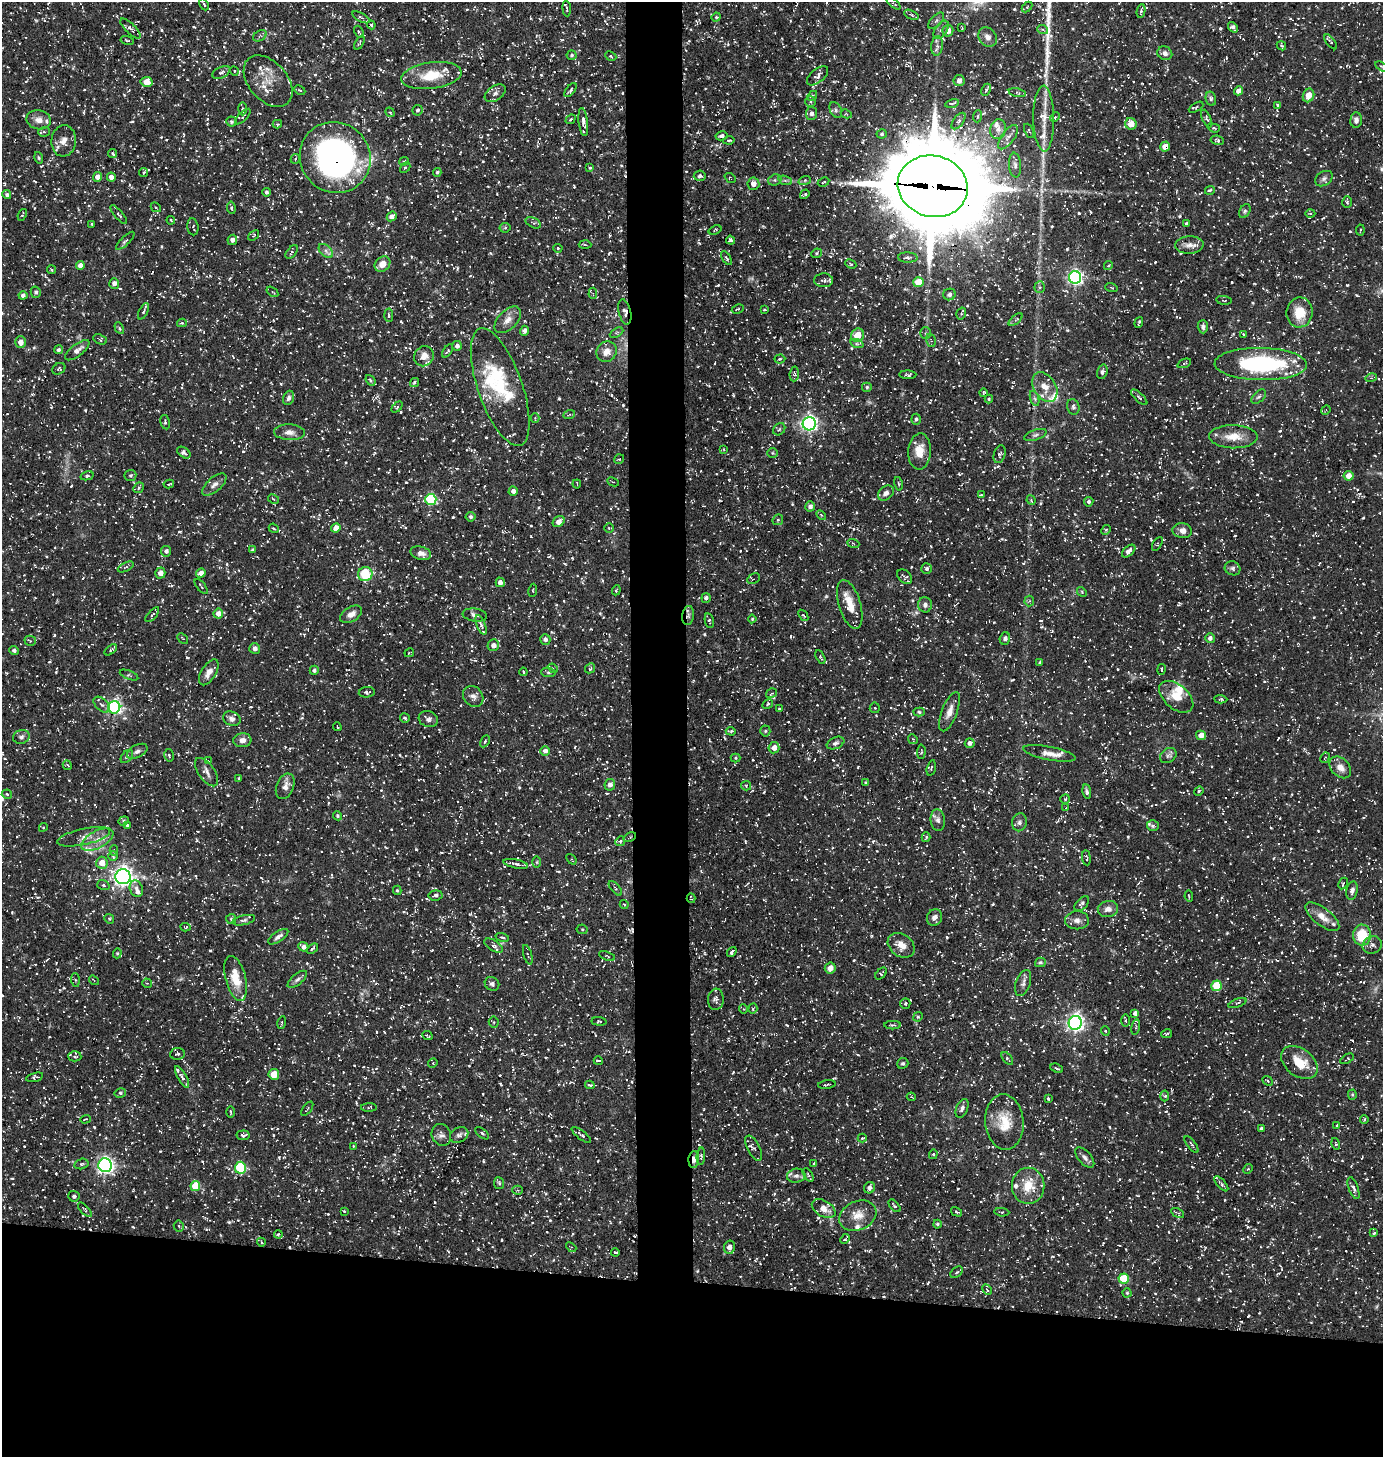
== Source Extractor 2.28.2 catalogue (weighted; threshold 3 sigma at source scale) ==
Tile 8 of 3 x 3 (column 2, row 3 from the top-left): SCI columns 1528-2908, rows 1-1455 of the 4388 x 4367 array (HDU 1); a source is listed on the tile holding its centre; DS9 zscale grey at full resolution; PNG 1385 x 1459 px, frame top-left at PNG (2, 2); each listed source drawn as its Kron ellipse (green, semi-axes under 4 px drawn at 4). Shown black and unused: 15% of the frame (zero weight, under 3 of 5 exposures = <1% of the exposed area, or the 3 px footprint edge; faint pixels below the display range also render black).
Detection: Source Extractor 2.28.2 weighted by HDU 2 'WHT'; one run over the whole footprint, this tile lists its part. Background 0.109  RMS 0.0045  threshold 0.0201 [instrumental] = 3 sigma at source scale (4.5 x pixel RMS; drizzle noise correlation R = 1.50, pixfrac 1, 0.05/0.05 arcsec/px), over >= 5 px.
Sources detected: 1369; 2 too faint to see at this stretch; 1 inside a brighter object's white glare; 60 cosmic-ray / hot-pixel residue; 1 long thin detection or spike segment (spike, bleed or trail) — neither listed nor drawn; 46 inside a brighter listed object's ellipse — not listed separately; of the other 1259, all 500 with FLUX_AUTO >= 0.526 (the completeness limit of this list) listed and drawn (759 fainter detections not listed), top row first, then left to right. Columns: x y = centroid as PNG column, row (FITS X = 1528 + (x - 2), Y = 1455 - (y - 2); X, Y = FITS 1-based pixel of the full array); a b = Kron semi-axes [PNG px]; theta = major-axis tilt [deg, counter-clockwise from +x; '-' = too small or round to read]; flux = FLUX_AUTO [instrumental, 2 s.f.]
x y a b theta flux
894 3 8 4 -39 0.78
204 4 6 3 -64 0.69
1027 7 6 4 46 0.61
567 9 8 2 -86 0.63
1141 11 7 3 80 0.9
911 15 8 3 -25 0.79
361 17 9 3 -29 0.8
716 17 4 4 - 0.59
936 21 10 5 46 1.4
371 25 4 3 - 0.62
1233 27 6 4 -48 1.5
962 28 3 2 - 0.54
130 29 13 5 -44 1.6
941 30 10 6 55 1.9
1043 30 5 3 - 0.67
948 31 6 5 - 2.9
359 32 7 4 -62 0.73
260 36 7 5 32 1
988 37 10 8 -53 2.5
127 40 7 3 -12 0.69
1331 42 9 4 -51 0.7
360 43 7 3 60 0.76
937 46 9 6 83 1.5
1281 46 5 4 - 0.56
1165 53 8 6 -32 1.9
572 55 5 5 - 0.86
611 56 6 4 -24 0.67
1382 67 8 4 -29 0.7
234 71 5 4 - 0.56
221 72 10 5 25 1.3
431 76 30 13 8 13
817 76 12 6 40 1.9
268 81 30 19 -49 9.2
959 81 5 5 - 1.6
147 82 6 5 - 5.9
300 90 6 3 -25 0.55
570 90 8 4 53 0.96
986 90 6 4 64 0.79
1238 91 4 4 - 3.5
495 93 11 7 36 1.8
1017 93 8 3 -14 0.8
1308 95 7 5 68 5.7
812 96 6 3 45 0.58
1211 99 7 5 -77 0.99
810 101 5 5 - 0.95
952 103 7 2 13 0.67
1278 105 4 3 - 0.92
1196 107 8 3 30 0.59
242 109 6 3 89 0.64
417 110 5 5 - 1
836 110 8 5 -63 1.3
390 112 5 3 - 0.55
811 114 6 5 - 1.8
846 114 6 4 -28 0.6
978 116 6 4 86 0.83
243 117 10 4 45 0.94
1055 117 5 3 - 0.54
570 119 5 3 - 0.66
1044 119 33 10 -89 8.6
1207 119 9 3 -66 0.71
39 120 12 9 -10 3.3
1356 120 8 5 86 1.9
958 121 10 5 52 1.2
231 122 5 5 - 0.68
583 122 14 4 -84 2.2
277 124 5 3 - 0.57
1131 124 6 5 - 5.5
1214 128 6 4 -19 0.56
998 129 10 7 76 2.3
1029 131 7 3 -65 0.66
44 132 6 4 18 0.83
882 134 5 4 - 0.8
722 136 6 4 11 1.5
1008 137 14 6 54 2.6
729 140 6 3 8 0.63
1217 140 7 4 -9 0.88
64 141 16 12 84 4.1
1165 146 5 4 - 5.1
113 154 4 3 - 0.92
335 157 36 34 -49 160
39 158 6 4 -74 0.65
295 159 5 4 - 0.66
404 161 5 4 - 0.59
1015 165 12 6 -85 1.7
405 167 6 4 43 0.66
590 168 3 3 - 0.7
143 172 4 4 - 0.78
437 172 4 3 - 0.72
700 176 6 5 - 1.1
98 177 5 4 - 3
111 177 4 4 - 2.9
730 178 6 3 -39 0.55
1324 179 9 7 33 1.5
775 180 7 5 20 0.98
785 180 7 4 -19 0.91
805 180 6 4 18 0.74
823 182 6 3 28 0.53
753 184 6 6 - 3.1
933 186 35 30 -16 7200
1210 190 5 4 - 0.72
266 192 4 4 - 0.98
805 194 5 3 - 0.7
7 195 4 4 - 1.1
1347 202 6 4 -86 0.66
156 207 5 3 - 0.58
231 208 6 4 -80 0.75
1245 211 7 5 61 0.86
1310 213 5 3 - 0.6
22 215 6 3 68 0.56
119 215 11 4 -50 0.95
392 216 5 4 - 2.2
171 220 4 3 - 0.55
533 223 8 5 -24 0.77
92 224 3 3 - 0.56
1186 224 3 3 - 0.74
193 227 8 5 -82 0.81
505 228 5 5 - 0.73
715 230 7 3 20 0.56
1360 230 5 2 - 0.57
253 235 6 3 38 0.55
232 240 5 4 - 2
730 240 5 4 - 1.2
125 241 12 4 44 1
585 245 6 4 -3 0.62
1189 245 14 8 3 3.1
558 248 5 4 - 0.63
326 251 8 5 -45 1.5
292 252 8 4 50 0.81
816 253 5 4 - 0.67
726 258 7 4 -57 0.83
908 258 10 5 -2 1.5
382 264 8 7 - 4.3
851 264 5 4 - 0.63
1108 265 4 3 - 0.65
80 266 4 4 - 2.5
51 270 4 3 - 0.65
1075 277 6 6 - 120
823 280 9 7 2 1.4
918 282 5 5 - 11
114 283 5 5 - 2.1
1040 287 6 5 - 0.79
1111 287 6 3 -19 0.55
36 292 5 5 - 1.2
272 292 6 3 -35 0.54
593 293 6 4 84 0.58
949 294 6 6 - 1.2
23 295 4 4 - 1.6
1224 300 8 3 -7 0.59
738 309 6 3 26 0.53
765 310 4 3 - 0.54
144 311 9 3 64 0.77
625 312 13 6 -77 2.3
1300 312 15 13 82 11
961 314 6 4 74 0.71
389 315 7 3 -85 0.72
508 320 16 9 46 3.9
1016 320 8 4 40 0.92
1139 322 5 3 - 0.7
182 323 5 4 - 0.65
1203 327 7 5 -89 1.4
119 328 6 4 -62 0.68
524 331 5 4 - 1.3
616 333 7 4 30 0.78
925 333 5 5 - 0.84
1243 334 3 2 - 0.55
858 335 7 6 - 8.6
100 339 7 5 -25 0.66
931 340 6 4 -73 0.8
21 342 6 5 - 3.3
857 344 7 4 -18 0.82
457 346 5 5 - 1.6
58 350 4 4 - 0.88
77 350 15 6 37 2.7
448 351 7 3 54 0.9
607 352 11 9 43 4.2
424 356 10 9 - 4.1
780 359 5 4 - 0.66
1184 363 7 3 20 0.67
1261 364 46 16 -1 61
59 369 7 5 35 0.74
1102 372 7 5 73 1.1
794 374 7 4 85 0.86
908 375 8 3 -2 0.83
1371 378 5 3 - 0.59
370 380 6 4 -51 0.71
414 383 5 4 - 0.91
500 387 62 22 -71 24
867 387 5 4 - 0.74
1045 387 16 11 -57 5.8
983 393 4 3 - 0.63
1139 397 10 4 -44 0.88
1259 397 9 5 44 1.1
289 398 7 5 70 1.3
989 399 4 4 - 0.55
1035 399 8 3 -71 0.84
397 407 6 4 45 0.56
1073 407 8 6 -75 1.1
1326 410 5 4 - 0.58
569 415 6 3 20 0.54
535 418 4 4 - 0.54
916 419 5 4 - 1
165 422 7 4 -78 0.92
809 424 7 6 - 140
779 429 7 5 45 0.81
289 432 15 8 -3 2.9
1035 435 12 5 19 1.3
1233 437 24 11 -1 7.8
723 449 4 3 - 0.53
920 451 18 11 87 7.8
184 453 7 5 -36 1.5
773 453 5 4 - 0.66
1000 454 9 5 71 1.1
619 459 5 4 - 0.61
87 476 7 4 13 0.84
130 476 6 5 - 0.81
1349 476 5 5 - 4.2
613 482 6 3 -26 0.6
169 484 5 2 - 0.66
577 484 4 2 - 0.55
898 484 7 3 -79 0.64
214 485 15 7 41 2.4
138 488 6 5 - 0.8
513 491 4 4 - 1.9
886 493 9 6 41 1.9
981 495 3 2 - 0.56
274 499 6 4 -29 0.58
431 499 5 5 - 40
1031 500 5 4 - 0.63
1089 502 5 4 - 1
810 506 5 5 - 1.7
821 515 6 3 -45 0.54
470 517 5 5 - 0.95
778 520 5 5 - 0.68
559 522 6 5 - 3.3
274 528 5 3 - 0.61
336 528 5 4 - 3.9
609 528 5 5 - 0.6
1106 530 5 4 - 0.59
1182 531 10 7 -8 2.7
853 543 6 3 -20 0.53
1157 544 7 3 59 0.6
252 550 4 4 - 0.57
166 551 5 5 - 1.5
1129 551 8 4 42 2.5
421 553 10 6 -17 2.8
126 567 8 3 27 0.74
1233 568 8 6 -25 1.2
927 569 5 5 - 1
160 573 5 5 - 2.9
201 573 5 4 - 2.5
365 574 7 7 - 20
905 577 9 6 -41 1.2
754 579 7 5 27 0.7
500 582 5 4 - 2.2
201 586 9 3 -51 0.7
533 590 6 4 80 0.6
616 590 5 3 - 0.64
1082 592 5 4 - 0.54
706 598 5 4 - 1.3
1029 601 5 5 - 0.73
850 604 25 11 -73 8.3
925 605 8 7 - 1.8
218 614 5 4 - 3.6
351 614 12 7 30 3.3
152 615 9 3 49 0.9
475 615 12 6 -9 1.9
688 615 9 6 81 1.4
803 615 6 3 -53 0.67
752 619 4 4 - 0.54
709 621 7 4 -78 0.74
481 625 10 4 -69 1.3
183 638 6 3 -43 0.67
1005 638 6 5 - 1.5
1210 638 5 5 - 1.8
545 639 5 5 - 1.8
30 641 5 5 - 0.81
493 645 6 5 - 2.3
255 648 5 5 - 2
14 650 4 4 - 1
111 650 7 3 37 0.76
409 653 5 3 - 0.53
820 657 7 3 -61 0.55
1040 662 3 3 - 0.6
553 668 5 4 - 0.66
590 668 5 4 - 0.86
1161 669 5 3 - 0.67
314 670 4 4 - 1.1
209 672 14 7 58 3.6
523 672 4 2 - 0.56
548 672 7 4 -6 0.85
129 675 10 4 -22 0.67
367 692 8 5 5 1
772 693 6 4 34 0.76
473 696 11 9 -47 2.3
1176 697 20 12 -41 7.2
1221 699 6 3 -4 0.85
768 704 6 4 30 0.65
102 705 10 6 -43 1.5
114 707 6 6 - 100
779 708 4 3 - 0.55
875 708 5 5 - 0.73
919 712 6 4 -3 0.72
949 712 21 7 69 3.9
405 718 5 4 - 0.77
232 719 9 7 -22 1.9
428 719 10 8 -19 1.8
337 727 4 3 - 0.59
731 731 5 4 - 0.73
765 731 5 5 - 0.71
1201 735 5 4 - 4.4
21 737 8 7 - 1.4
913 739 5 4 - 0.53
242 740 9 7 6 2.7
485 741 6 3 62 0.64
836 743 9 5 24 1.3
970 743 5 5 - 1.9
774 748 6 5 - 3
137 751 11 6 27 1.7
545 751 5 4 - 2.1
921 752 7 3 88 0.54
1049 753 27 6 -11 4.3
169 755 6 4 -75 0.73
1168 755 9 7 36 1.5
127 756 7 5 49 0.88
736 758 5 4 - 0.55
1325 758 5 4 - 0.54
208 761 4 4 - 0.63
67 765 5 3 - 0.55
1340 767 12 9 -45 3.9
931 768 8 4 76 0.78
207 772 16 8 -54 2.4
239 778 3 3 - 0.65
866 783 4 3 - 0.67
610 785 6 5 - 2.3
285 786 13 8 67 3.1
746 786 5 4 - 0.53
1199 791 5 4 - 0.55
1087 792 7 4 -81 1.1
7 794 5 4 - 0.74
1065 799 5 4 - 0.67
1066 808 4 3 - 0.54
338 816 5 4 - 0.78
938 820 11 7 -84 1.9
124 821 5 4 - 0.67
1019 822 9 7 76 1.5
127 825 3 3 - 0.53
1153 826 6 5 - 0.77
43 827 4 4 - 0.53
84 837 27 8 12 4.5
630 837 6 4 30 0.74
926 837 5 3 - 0.61
97 840 18 8 29 5.2
620 841 5 4 - 0.86
114 851 5 4 - 0.95
113 856 5 4 - 0.76
1086 858 7 3 -83 0.7
571 859 6 4 -52 0.58
537 862 6 4 90 0.54
102 863 6 6 - 5.1
516 864 12 4 -12 1.7
123 877 7 7 - 230
1343 883 6 4 62 0.76
103 885 6 5 - 0.95
615 888 9 4 -50 0.81
136 889 8 6 -70 2
397 890 5 4 - 0.58
1352 891 9 5 79 2.1
436 895 7 5 7 1.3
1189 896 5 4 - 0.54
691 898 5 2 - 0.54
1082 904 9 5 45 1.2
624 905 4 3 - 0.56
1108 909 10 8 7 2.8
1322 917 20 8 -38 5
934 918 8 7 - 2.3
109 919 5 4 - 0.61
231 919 5 5 - 0.62
244 920 12 5 13 1.2
1077 920 12 9 1 2.7
185 927 5 3 - 0.54
582 929 5 5 - 0.71
1362 935 10 9 - 17
278 937 11 5 33 1.9
502 937 7 4 -13 0.64
901 945 15 11 -37 5.3
1372 945 10 8 29 2.2
494 946 10 5 -32 1.6
303 947 5 4 - 2
312 948 6 3 38 0.86
732 952 5 3 - 1
117 953 5 4 - 0.54
528 955 10 3 -74 0.7
607 956 8 3 -20 0.57
1040 962 5 5 - 0.82
830 968 5 5 - 3
881 974 7 4 46 0.71
236 978 23 10 -75 9.2
297 979 12 5 40 1.5
75 980 6 4 -88 0.7
94 980 5 4 - 0.53
147 983 5 4 - 0.56
1023 983 13 7 71 2.1
492 984 7 6 - 1.4
1216 986 5 5 - 17
716 999 11 8 85 1.7
905 1003 5 5 - 0.7
1237 1003 9 3 20 0.66
743 1009 4 4 - 0.54
753 1009 5 4 - 0.67
1135 1013 4 4 - 1.6
918 1017 5 4 - 0.56
1126 1020 6 3 -89 0.67
599 1021 7 4 -4 0.65
494 1022 5 5 - 0.63
282 1023 6 3 79 0.59
1075 1023 7 6 - 170
893 1025 8 3 0 0.73
1136 1027 8 3 78 0.65
1105 1031 5 4 - 0.59
1167 1034 5 3 - 0.69
427 1036 5 3 - 0.71
177 1054 7 6 - 1.1
75 1056 6 5 - 0.86
1007 1058 7 4 -52 0.74
1347 1059 7 3 32 0.62
598 1061 4 2 - 0.7
1299 1062 20 13 -38 10
433 1063 5 4 - 0.57
903 1063 6 5 - 0.8
1057 1068 6 3 -23 0.67
274 1074 5 5 - 8.2
35 1077 9 4 14 1.1
182 1077 12 4 -61 1.4
1268 1081 6 3 -43 0.56
827 1084 9 2 8 0.53
590 1085 5 3 - 0.82
120 1093 5 4 - 0.85
1352 1095 5 4 - 0.65
1165 1096 5 3 - 0.6
911 1097 4 4 - 0.65
1048 1099 4 2 - 0.55
369 1108 8 3 1 0.6
962 1108 10 5 68 1.5
307 1109 8 3 53 0.61
230 1112 6 2 -89 0.53
85 1119 5 3 - 0.65
1364 1119 4 3 - 0.64
1004 1122 27 19 -85 12
1337 1125 4 4 - 0.58
1261 1129 3 3 - 0.96
482 1133 8 4 -38 0.85
243 1135 6 4 6 1.5
441 1135 11 9 -64 2.2
459 1135 9 7 27 1.5
581 1135 12 3 -38 0.95
862 1138 4 3 - 0.67
1191 1144 10 3 -53 0.89
1336 1144 6 4 -74 0.55
353 1146 3 3 - 0.57
754 1148 14 6 -62 1.6
933 1154 5 4 - 0.58
701 1156 8 4 86 0.81
1085 1157 12 6 -48 1.8
694 1160 8 5 85 2.6
81 1164 7 5 15 0.79
814 1164 4 3 - 0.95
105 1165 7 6 - 150
240 1168 6 5 - 35
1248 1169 5 4 - 0.56
808 1175 7 3 -57 0.59
796 1176 9 7 9 1.6
499 1183 6 5 - 0.78
1221 1184 9 3 -48 0.88
195 1186 5 5 - 15
1028 1186 18 16 90 10
869 1188 6 5 - 1.9
1353 1188 11 4 -71 1.5
518 1190 5 4 - 0.63
74 1196 5 5 - 1.1
894 1206 7 4 -49 0.83
824 1209 13 8 -31 5
85 1210 9 3 -47 0.74
344 1211 3 3 - 0.55
956 1212 6 3 -29 0.91
1002 1212 7 4 -4 0.71
1178 1213 7 3 -28 0.71
858 1216 19 14 25 6.5
937 1224 4 4 - 0.73
179 1226 5 5 - 0.64
1374 1233 4 4 - 0.75
278 1234 4 3 - 0.59
845 1239 5 2 - 0.64
261 1242 4 3 - 0.55
571 1247 6 4 -42 0.55
729 1247 6 5 - 3.4
615 1252 4 3 - 0.7
957 1272 7 4 39 0.89
1124 1279 5 5 - 17
987 1289 5 3 - 0.66
1127 1293 4 4 - 0.62
Overlapping masked pixels (flux is a lower limit): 9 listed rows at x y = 335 157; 933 186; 625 312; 688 615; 114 707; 630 837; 123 877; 691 898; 694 1160
Isophote crosses this tile's border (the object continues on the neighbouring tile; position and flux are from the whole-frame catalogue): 2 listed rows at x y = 894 3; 1382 67
Unlisted compact peaks at least as high as the median listed source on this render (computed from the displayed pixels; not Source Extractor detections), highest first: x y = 1047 56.